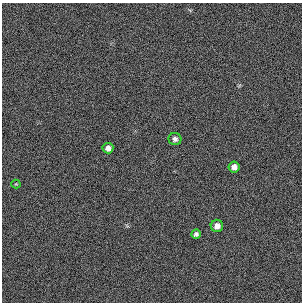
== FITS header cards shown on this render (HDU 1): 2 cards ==
NAXIS1  =                  300 / length of original image axis
NAXIS2  =                  300 / length of original image axis

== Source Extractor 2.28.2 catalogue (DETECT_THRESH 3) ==
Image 300 x 300 px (HDU 1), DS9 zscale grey, 1 PNG px = 1 image px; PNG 304 x 304 px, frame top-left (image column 1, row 300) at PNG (2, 3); each listed source drawn as its Kron ellipse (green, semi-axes under 4 px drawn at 4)
Background 383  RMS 67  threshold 200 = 3 sigma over >= 5 px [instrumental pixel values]
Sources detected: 6; all 6 listed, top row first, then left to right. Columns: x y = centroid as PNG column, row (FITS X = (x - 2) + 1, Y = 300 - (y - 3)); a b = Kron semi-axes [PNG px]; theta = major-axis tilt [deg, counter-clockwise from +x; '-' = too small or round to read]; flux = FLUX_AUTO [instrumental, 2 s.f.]
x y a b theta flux
175 139 6 6 - 15000
108 148 5 5 - 25000
234 167 5 5 - 26000
16 184 4 4 - 4000
217 226 6 6 - 27000
196 234 5 4 - 10000